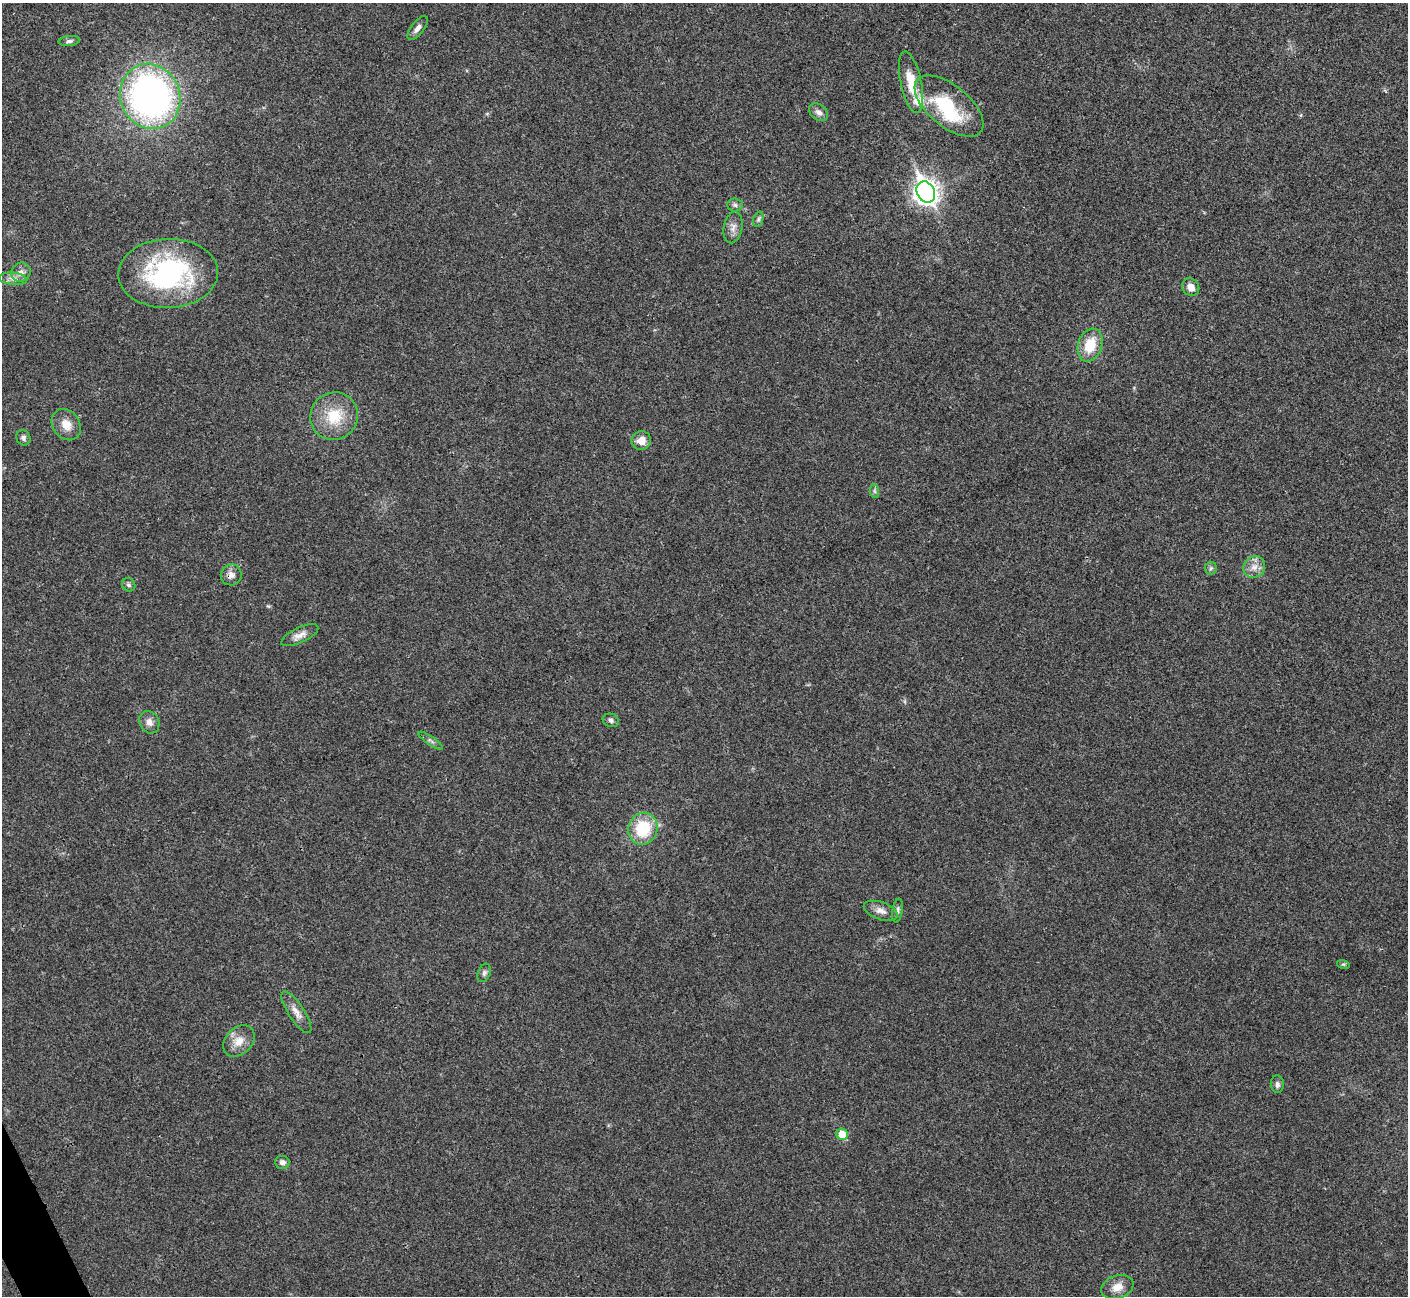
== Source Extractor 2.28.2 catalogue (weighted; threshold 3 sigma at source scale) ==
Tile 7 of 4 x 4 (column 3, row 2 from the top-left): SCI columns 2814-4219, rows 2745-4038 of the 5630 x 5621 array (HDU 1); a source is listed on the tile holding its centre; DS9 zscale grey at full resolution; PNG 1410 x 1298 px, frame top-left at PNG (2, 3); each listed source drawn as its Kron ellipse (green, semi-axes under 4 px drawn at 4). Shown black and unused: <1% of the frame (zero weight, under 3 of 4 exposures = <1% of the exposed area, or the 3 px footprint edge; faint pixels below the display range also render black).
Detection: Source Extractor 2.28.2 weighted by HDU 2 'WHT'; one run over the whole footprint, this tile lists its part. Background 0.0216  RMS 0.004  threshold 0.018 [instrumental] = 3 sigma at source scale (4.5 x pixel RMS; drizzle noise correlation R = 1.50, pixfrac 1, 0.05/0.05 arcsec/px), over >= 5 px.
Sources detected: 41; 1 inside a brighter object's white glare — neither listed nor drawn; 1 inside a brighter listed object's ellipse — not listed separately; the other 39 listed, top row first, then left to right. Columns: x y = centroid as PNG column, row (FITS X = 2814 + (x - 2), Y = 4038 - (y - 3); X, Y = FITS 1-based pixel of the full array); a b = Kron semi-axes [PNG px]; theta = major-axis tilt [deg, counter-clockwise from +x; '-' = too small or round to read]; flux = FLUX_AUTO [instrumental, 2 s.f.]
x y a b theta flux
418 28 14 6 51 1.9
69 41 10 5 7 1.1
911 82 31 10 -78 9.7
150 96 33 29 -67 150
949 106 41 20 -39 22
818 112 10 7 -39 2
926 192 11 8 -63 290
735 205 8 6 -3 1
758 219 8 5 71 0.88
733 227 16 9 79 2.8
21 272 10 9 - 2.2
168 273 50 34 2 61
13 279 14 6 -5 2.1
1191 287 9 8 - 3.2
1090 345 17 12 72 9.9
334 416 24 23 - 14
66 425 17 13 -53 5
23 438 8 7 - 1.1
641 441 10 9 - 3.6
874 491 7 4 -88 0.83
1254 567 11 10 - 3.3
1211 568 6 6 - 0.85
231 575 10 10 - 2.5
129 585 7 6 - 0.92
300 635 20 7 25 2.9
611 720 8 6 -20 1.2
149 722 12 9 -60 2.5
431 741 14 3 -34 1
643 829 16 14 69 17
897 910 12 5 80 1.2
881 911 18 8 -19 3
1343 964 6 4 -17 0.52
484 973 10 6 67 1.1
296 1012 24 8 -57 3.5
239 1041 18 13 44 5.2
1277 1084 9 6 -85 1.3
842 1134 6 5 - 7.6
282 1162 7 6 - 1.7
1117 1287 16 11 20 4.5
Overlapping masked pixels (flux is a lower limit): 1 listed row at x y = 231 575